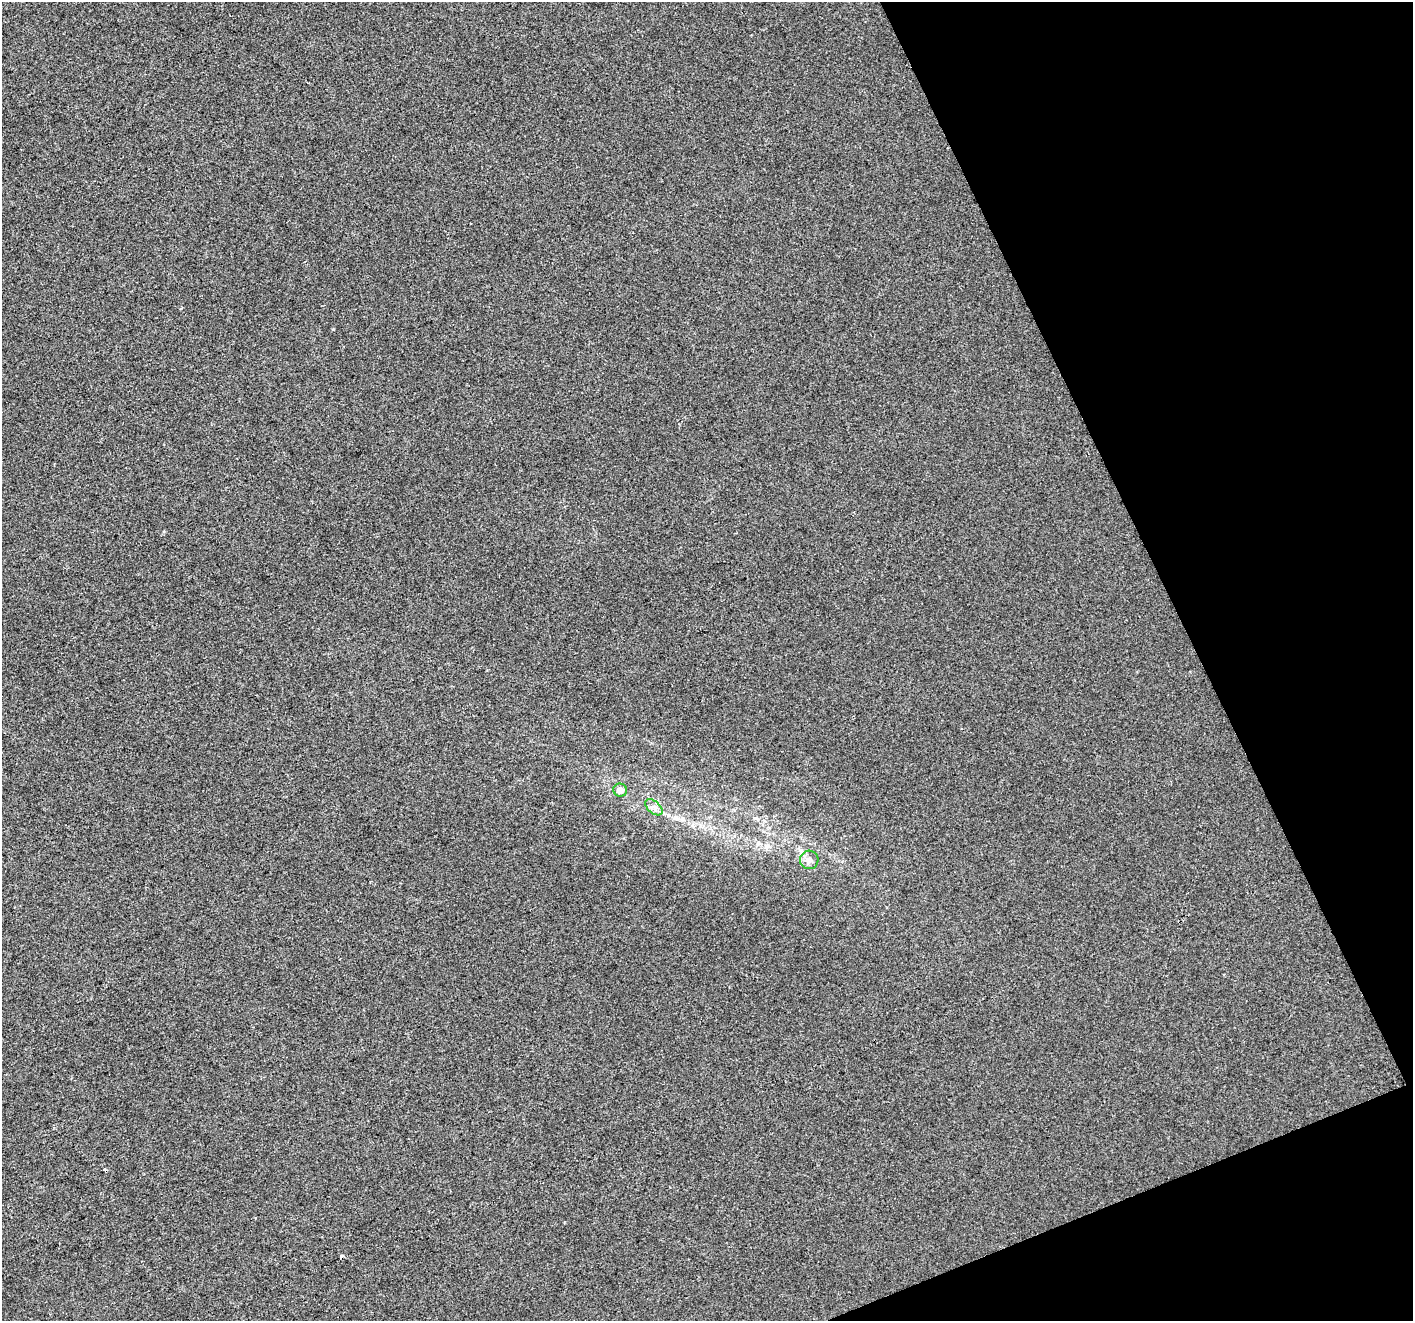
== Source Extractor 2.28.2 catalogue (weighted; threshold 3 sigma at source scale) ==
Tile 12 of 4 x 4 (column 4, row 3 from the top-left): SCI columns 4236-5646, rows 1464-2782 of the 5646 x 5506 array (HDU 1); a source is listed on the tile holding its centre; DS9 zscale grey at full resolution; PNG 1415 x 1323 px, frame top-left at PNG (2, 2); each listed source drawn as its Kron ellipse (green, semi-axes under 4 px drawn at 4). Shown black and unused: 19% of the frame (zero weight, under 2 of 3 exposures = <1% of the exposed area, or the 3 px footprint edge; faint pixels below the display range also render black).
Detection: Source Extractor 2.28.2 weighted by HDU 2 'WHT'; one run over the whole footprint, this tile lists its part. Background -4.19e-04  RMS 0.0056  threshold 0.025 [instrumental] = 3 sigma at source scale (4.5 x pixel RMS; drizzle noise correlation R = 1.50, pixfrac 1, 0.0396/0.0396 arcsec/px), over >= 5 px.
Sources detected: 4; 1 cosmic-ray / hot-pixel residue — neither listed nor drawn; the other 3 listed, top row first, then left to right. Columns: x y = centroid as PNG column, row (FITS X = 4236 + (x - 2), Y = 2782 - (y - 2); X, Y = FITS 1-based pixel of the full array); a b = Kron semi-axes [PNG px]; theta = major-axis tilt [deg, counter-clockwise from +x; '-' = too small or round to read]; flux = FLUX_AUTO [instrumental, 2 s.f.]
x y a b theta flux
620 790 7 6 - 4.1
654 807 10 6 -41 2.3
809 860 9 9 - 2.8